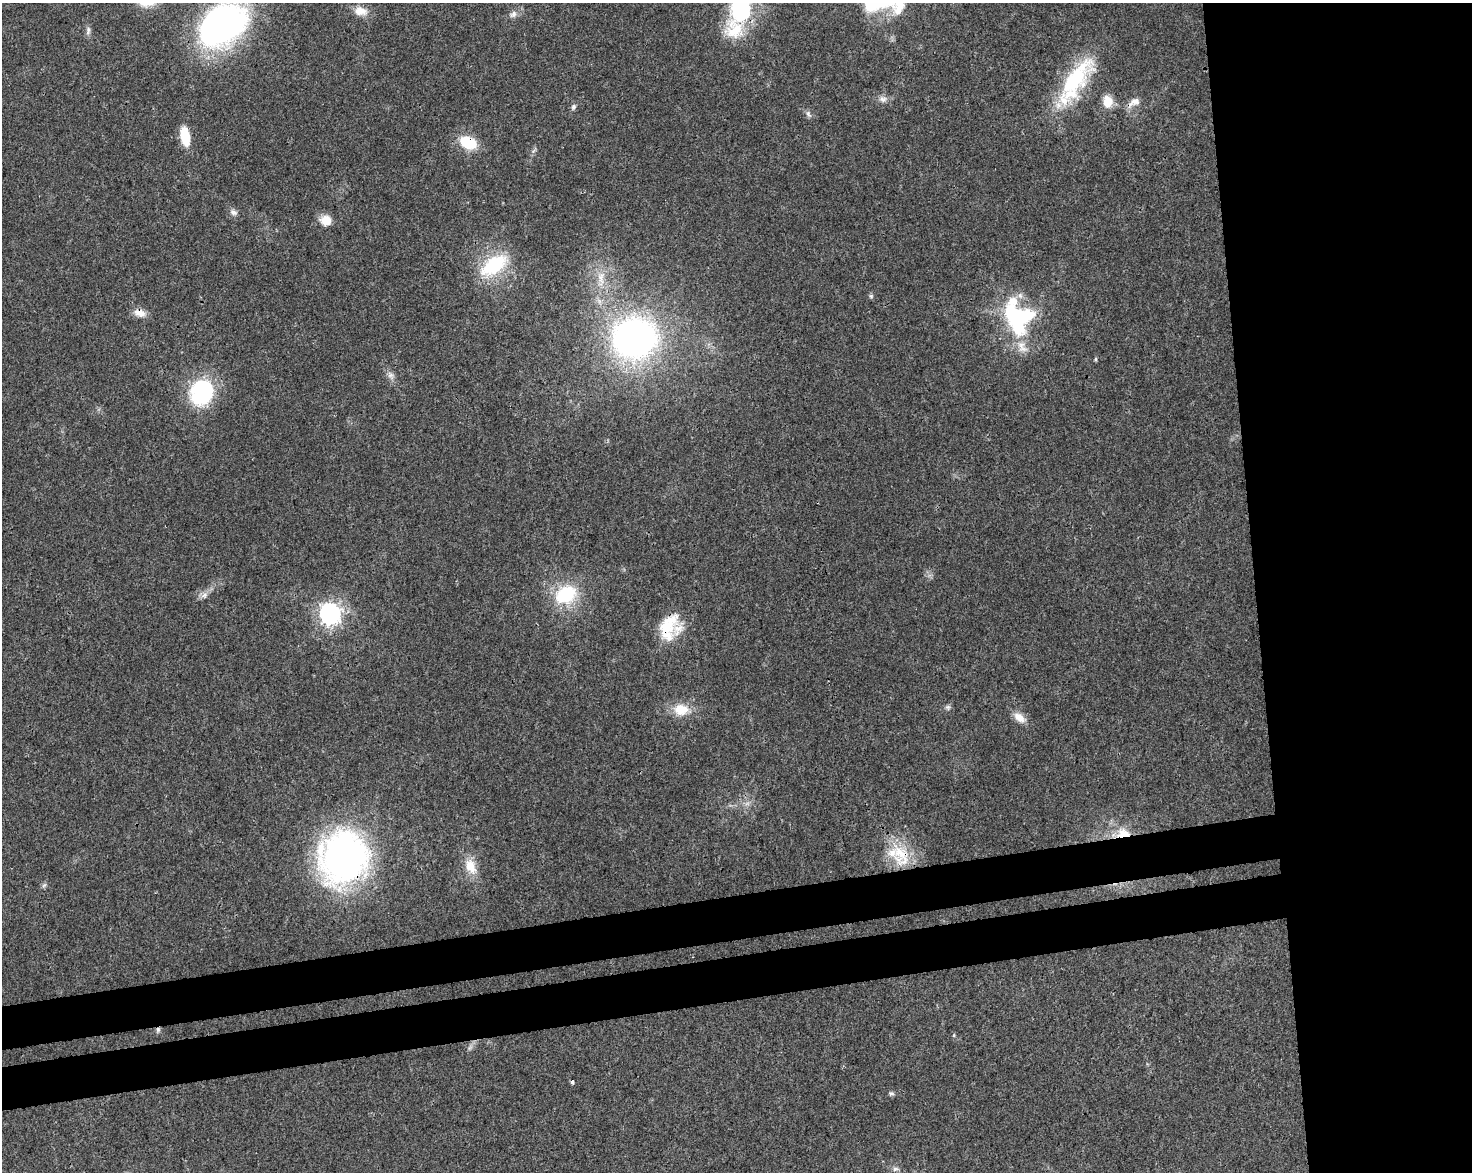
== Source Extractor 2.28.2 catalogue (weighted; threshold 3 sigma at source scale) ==
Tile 6 of 3 x 4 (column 3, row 2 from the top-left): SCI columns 3009-4478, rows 2396-3565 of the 4503 x 4793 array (HDU 1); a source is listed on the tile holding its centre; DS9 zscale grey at full resolution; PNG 1474 x 1174 px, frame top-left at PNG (2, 3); no overlay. Shown black and unused: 21% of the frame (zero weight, under 3 of 4 exposures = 5% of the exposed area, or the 3 px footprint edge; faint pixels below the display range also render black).
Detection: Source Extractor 2.28.2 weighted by HDU 2 'WHT'; one run over the whole footprint, this tile lists its part. Background 0.0167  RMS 0.0027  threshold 0.0123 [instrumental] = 3 sigma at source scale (4.5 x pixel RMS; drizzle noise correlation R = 1.50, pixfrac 1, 0.0396/0.0396 arcsec/px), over >= 5 px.
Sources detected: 53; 1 too faint to see at this stretch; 2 inside a brighter object's white glare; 1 cosmic-ray / hot-pixel residue — not listed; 6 inside a brighter listed object's ellipse — not listed separately; the other 43 listed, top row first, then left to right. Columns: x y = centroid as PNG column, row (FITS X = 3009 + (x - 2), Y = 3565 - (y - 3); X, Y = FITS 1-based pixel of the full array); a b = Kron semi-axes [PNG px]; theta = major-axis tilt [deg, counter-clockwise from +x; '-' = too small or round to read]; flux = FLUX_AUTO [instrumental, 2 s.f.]
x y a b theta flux
870 4 31 15 -69 9.6
900 7 30 14 66 6.4
741 8 41 26 74 27
360 11 18 11 -11 3.5
513 14 11 8 48 1.4
223 24 53 39 37 85
88 31 13 6 89 1.1
1074 80 64 24 56 27
883 99 12 8 2 1.5
1135 101 14 10 8 2.2
1108 102 15 11 -88 4.2
573 107 9 6 59 0.78
808 114 11 6 -61 0.92
185 136 14 7 -79 11
468 143 18 12 -24 9.7
233 212 10 8 -22 1.2
326 220 11 10 - 4.2
494 265 33 17 36 19
601 278 28 10 88 5.1
871 296 6 6 - 0.51
140 313 16 9 -15 2.6
1016 323 40 18 -70 20
635 338 35 32 13 120
1096 359 5 4 - 0.43
391 375 9 8 - 1.1
202 392 32 27 67 22
566 594 24 19 27 17
204 595 11 8 36 1.5
330 613 8 8 - 170
667 625 35 18 56 9.4
948 707 7 7 - 0.67
681 709 21 15 -4 5.9
1019 718 16 9 -37 2.9
1123 833 22 14 -2 5.9
901 856 36 23 -66 13
343 857 47 42 68 120
470 866 21 14 -70 4.9
44 885 7 4 19 0.51
954 1035 6 3 72 0.28
470 1048 8 5 45 0.69
572 1082 4 3 - 1
891 1093 8 6 -9 0.59
895 1169 9 6 15 0.89
Overlapping masked pixels (flux is a lower limit): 7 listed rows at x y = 741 8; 468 143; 140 313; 667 625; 1123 833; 901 856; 343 857
Isophote crosses this tile's border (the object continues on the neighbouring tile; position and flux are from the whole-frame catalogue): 4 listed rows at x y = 870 4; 900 7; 741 8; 223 24